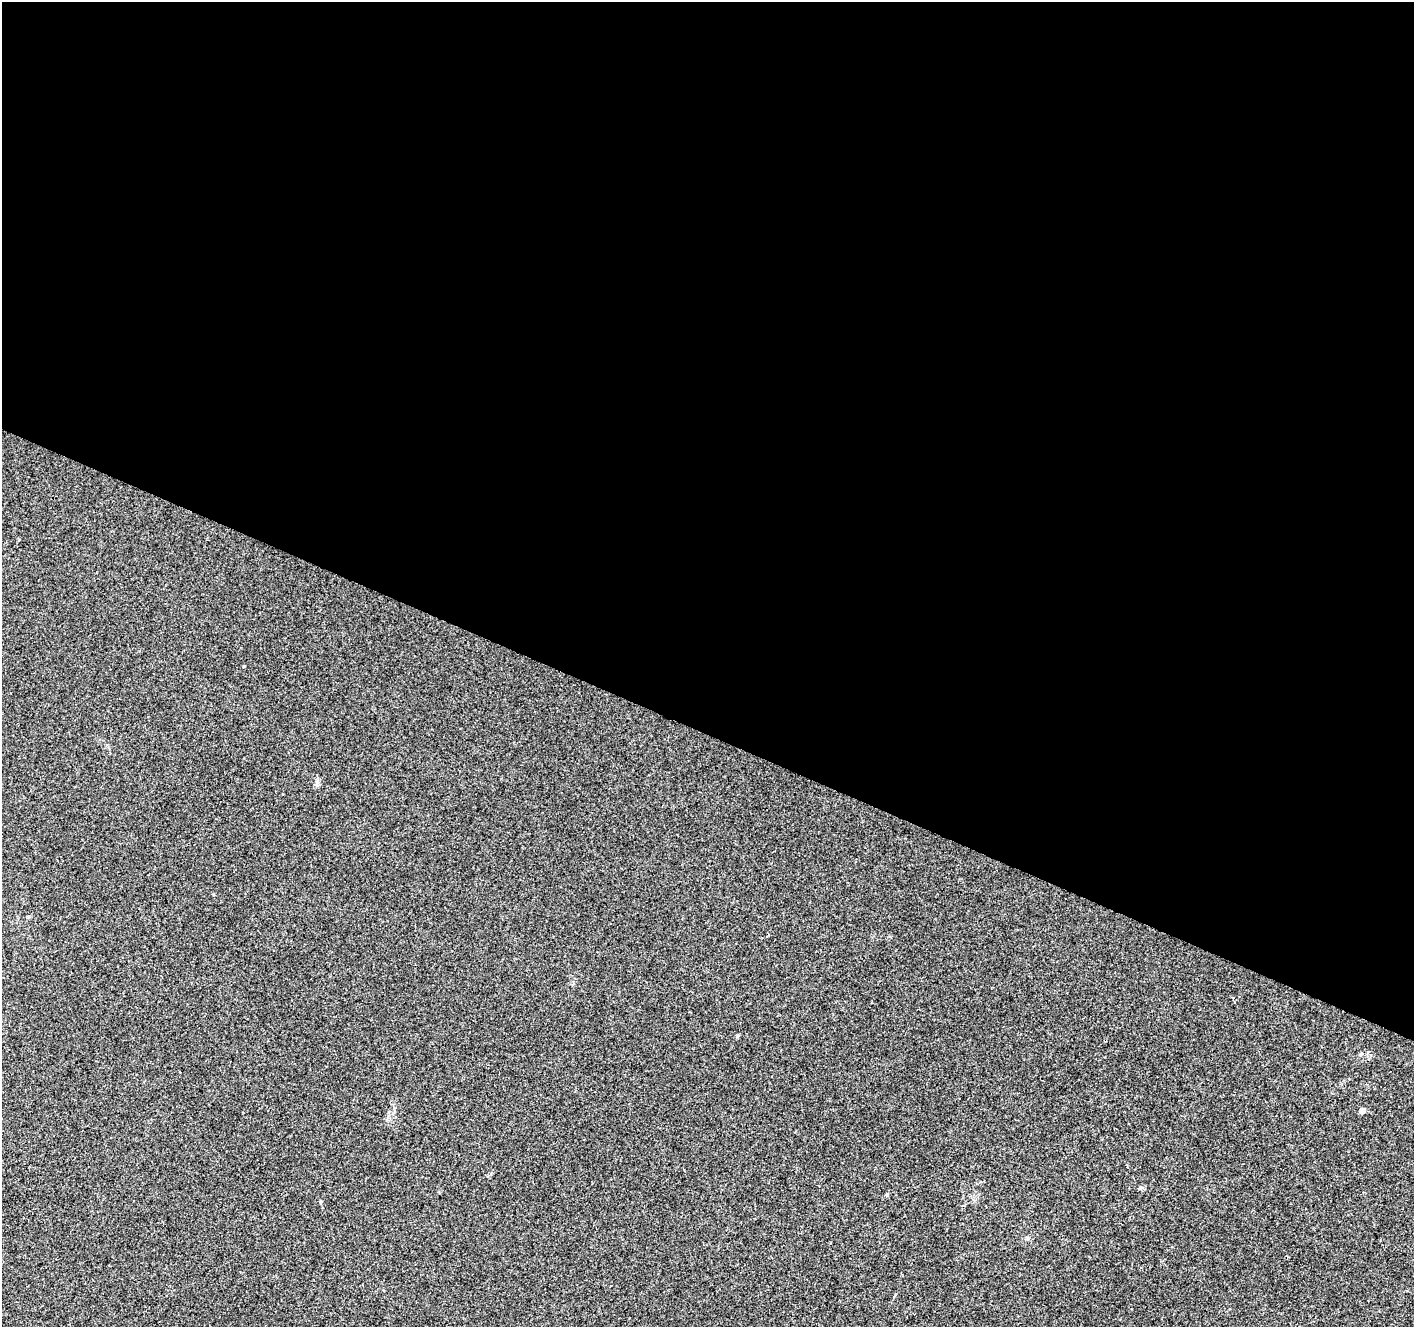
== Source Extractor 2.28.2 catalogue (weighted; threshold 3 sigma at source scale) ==
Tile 3 of 4 x 4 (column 3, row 1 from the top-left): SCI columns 2835-4246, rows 4248-5572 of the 5661 x 5777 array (HDU 1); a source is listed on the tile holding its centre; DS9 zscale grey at full resolution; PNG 1416 x 1329 px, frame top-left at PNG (2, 2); no overlay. Shown black and unused: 55% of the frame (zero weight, under 3 of 4 exposures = <1% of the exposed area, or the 3 px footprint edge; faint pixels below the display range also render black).
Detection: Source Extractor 2.28.2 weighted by HDU 2 'WHT'; one run over the whole footprint, this tile lists its part. Background 0.0134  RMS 0.0039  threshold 0.0176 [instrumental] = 3 sigma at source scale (4.5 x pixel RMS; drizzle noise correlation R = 1.50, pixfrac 1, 0.0396/0.0396 arcsec/px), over >= 5 px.
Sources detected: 5; all 5 listed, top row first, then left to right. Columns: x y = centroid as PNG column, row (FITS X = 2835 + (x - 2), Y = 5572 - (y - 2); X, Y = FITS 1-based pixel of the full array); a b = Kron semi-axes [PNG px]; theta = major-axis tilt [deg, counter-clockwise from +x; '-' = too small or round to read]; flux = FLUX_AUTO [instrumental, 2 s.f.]
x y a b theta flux
737 1036 6 3 71 0.42
1361 1054 6 4 20 0.48
1362 1111 5 4 - 2.6
1141 1188 7 4 8 0.65
887 1195 5 4 - 0.47